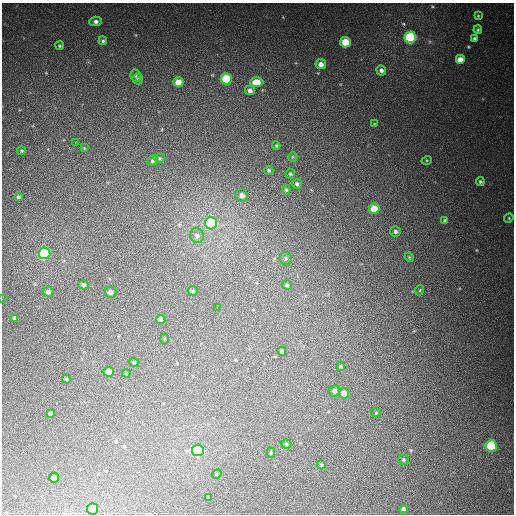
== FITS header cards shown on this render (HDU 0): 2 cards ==
NAXIS1  =                  512
NAXIS2  =                  512

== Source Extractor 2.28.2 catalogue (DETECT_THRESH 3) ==
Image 512 x 512 px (HDU 0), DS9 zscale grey, 1 PNG px = 1 image px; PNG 516 x 516 px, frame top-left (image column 1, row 512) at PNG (2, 3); each listed source drawn as its Kron ellipse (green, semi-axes under 4 px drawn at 4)
Background 439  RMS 13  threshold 38.7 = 3 sigma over >= 5 px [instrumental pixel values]
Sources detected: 74; all 74 listed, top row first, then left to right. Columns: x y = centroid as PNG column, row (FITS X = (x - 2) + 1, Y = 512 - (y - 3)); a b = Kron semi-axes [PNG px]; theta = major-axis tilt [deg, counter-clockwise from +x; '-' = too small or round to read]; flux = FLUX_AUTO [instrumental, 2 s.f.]
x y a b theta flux
478 16 4 4 - 850
96 21 6 4 4 2600
478 30 4 3 - 1000
410 37 6 5 - 140000
475 38 3 3 - 1700
103 41 4 4 - 1500
345 42 5 5 - 23000
60 46 4 4 - 1200
460 60 5 5 - 8700
321 64 5 5 - 6100
381 70 5 4 - 3000
135 75 6 5 - 1700
138 79 5 5 - 1700
226 79 5 5 - 49000
178 82 5 5 - 12000
257 82 6 5 - 14000
250 90 5 5 - 3500
374 124 4 4 - 820
75 143 3 2 - 3800
276 146 4 4 - 840
84 148 4 4 - 670
22 151 4 4 - 930
293 157 5 4 - 1000
159 158 5 4 - 1200
427 160 5 3 - 760
152 161 5 5 - 1900
269 170 4 4 - 1500
290 174 5 4 - 1300
480 182 4 4 - 1400
297 184 5 5 - 2000
286 190 5 4 - 1300
242 195 6 6 - 4200
18 197 3 3 - 1400
374 209 5 5 - 18000
509 218 5 4 - 970
445 220 4 4 - 1300
211 223 6 6 - 210000
395 231 5 5 - 2300
197 235 7 6 - 3300
45 253 6 6 - 140000
409 257 5 4 - 900
286 258 6 6 - 1900
83 285 5 4 - 2100
287 285 5 5 - 1200
420 290 5 3 - 740
193 291 5 5 - 1500
48 292 5 5 - 3000
110 292 6 5 - 3100
2 299 2 2 - 960
217 307 2 2 - 2100
15 318 4 4 - 2400
161 320 5 4 - 4200
165 339 5 3 - 840
282 351 4 4 - 1800
134 362 5 4 - 1000
341 366 4 4 - 1100
109 372 5 5 - 13000
126 373 4 3 - 880
66 379 4 3 - 1300
334 391 5 5 - 2300
344 393 5 5 - 6300
50 413 4 3 - 2000
376 413 5 4 - 910
286 444 5 4 - 1100
491 446 6 6 - 96000
198 450 6 6 - 140000
271 453 5 4 - 1000
403 460 5 5 - 1500
321 465 4 3 - 1000
217 474 5 4 - 1000
54 478 5 5 - 5400
208 498 4 4 - 2200
93 509 5 5 - 36000
404 509 4 4 - 2300
At the frame edge (FLAGS 8, measured only in part): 1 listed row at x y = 2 299